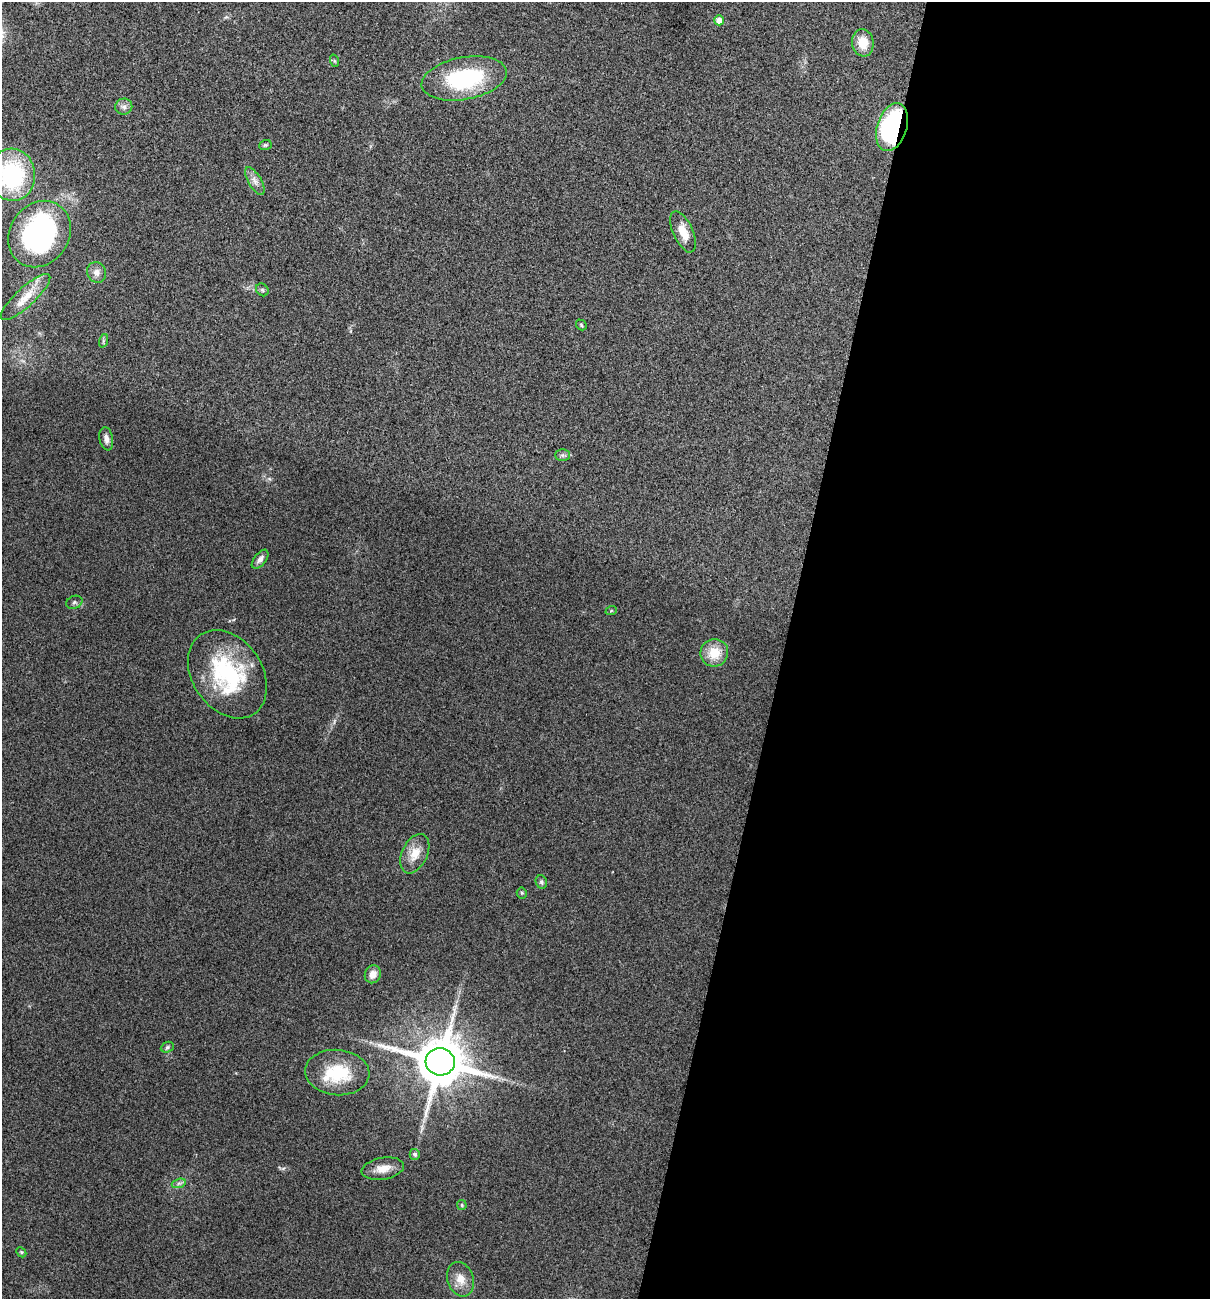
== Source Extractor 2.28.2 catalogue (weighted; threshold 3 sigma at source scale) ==
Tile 12 of 4 x 4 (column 4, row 3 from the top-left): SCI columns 3760-4967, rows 1310-2606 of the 5229 x 5204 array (HDU 1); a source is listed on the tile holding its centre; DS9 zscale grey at full resolution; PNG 1212 x 1301 px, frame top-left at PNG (2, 2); each listed source drawn as its Kron ellipse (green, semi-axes under 4 px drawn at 4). Shown black and unused: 35% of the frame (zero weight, under 3 of 5 exposures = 1% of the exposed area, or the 3 px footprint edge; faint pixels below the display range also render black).
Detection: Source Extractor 2.28.2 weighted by HDU 2 'WHT'; one run over the whole footprint, this tile lists its part. Background 0.0808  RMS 0.0079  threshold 0.0358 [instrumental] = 3 sigma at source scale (4.5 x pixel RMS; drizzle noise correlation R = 1.50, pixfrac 1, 0.05/0.05 arcsec/px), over >= 5 px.
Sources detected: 37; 1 inside a brighter listed object's ellipse — not listed separately; the other 36 listed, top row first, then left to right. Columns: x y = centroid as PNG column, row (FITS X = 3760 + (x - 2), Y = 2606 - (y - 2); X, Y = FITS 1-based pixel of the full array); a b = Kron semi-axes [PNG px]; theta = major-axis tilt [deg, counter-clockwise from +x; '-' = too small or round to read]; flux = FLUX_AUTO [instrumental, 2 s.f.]
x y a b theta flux
719 20 5 5 - 6.6
863 43 14 10 -83 14
335 61 6 4 -70 1.1
464 78 43 21 10 79
124 107 8 8 - 3.2
892 127 25 14 72 110
265 145 6 5 - 1.3
12 175 26 23 -85 84
255 181 15 6 -59 4.6
683 232 22 10 -66 12
39 234 35 29 56 170
96 272 10 9 - 5
262 290 7 5 -46 1.6
26 297 32 9 43 14
581 325 6 4 -48 1
103 341 7 4 72 1.4
106 439 12 6 -79 4.3
562 455 7 6 - 1.8
260 559 11 6 51 3.4
74 602 8 6 25 1.9
611 611 6 3 20 0.92
714 653 14 13 - 17
227 674 48 35 -56 83
415 854 21 12 65 13
541 882 7 5 -68 1.7
522 893 5 5 - 1.1
373 974 9 8 - 6.6
167 1047 7 5 23 1.5
440 1062 14 13 - 4100
337 1072 32 22 -5 37
415 1154 5 5 - 1.9
383 1169 21 11 10 9.7
179 1183 7 4 19 1.9
462 1205 5 4 - 1
21 1252 6 4 -45 1
460 1279 17 13 -71 9.2
Overlapping masked pixels (flux is a lower limit): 1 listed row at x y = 892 127
Isophote crosses this tile's border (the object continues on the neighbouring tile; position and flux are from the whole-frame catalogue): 2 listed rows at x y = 464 78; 12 175